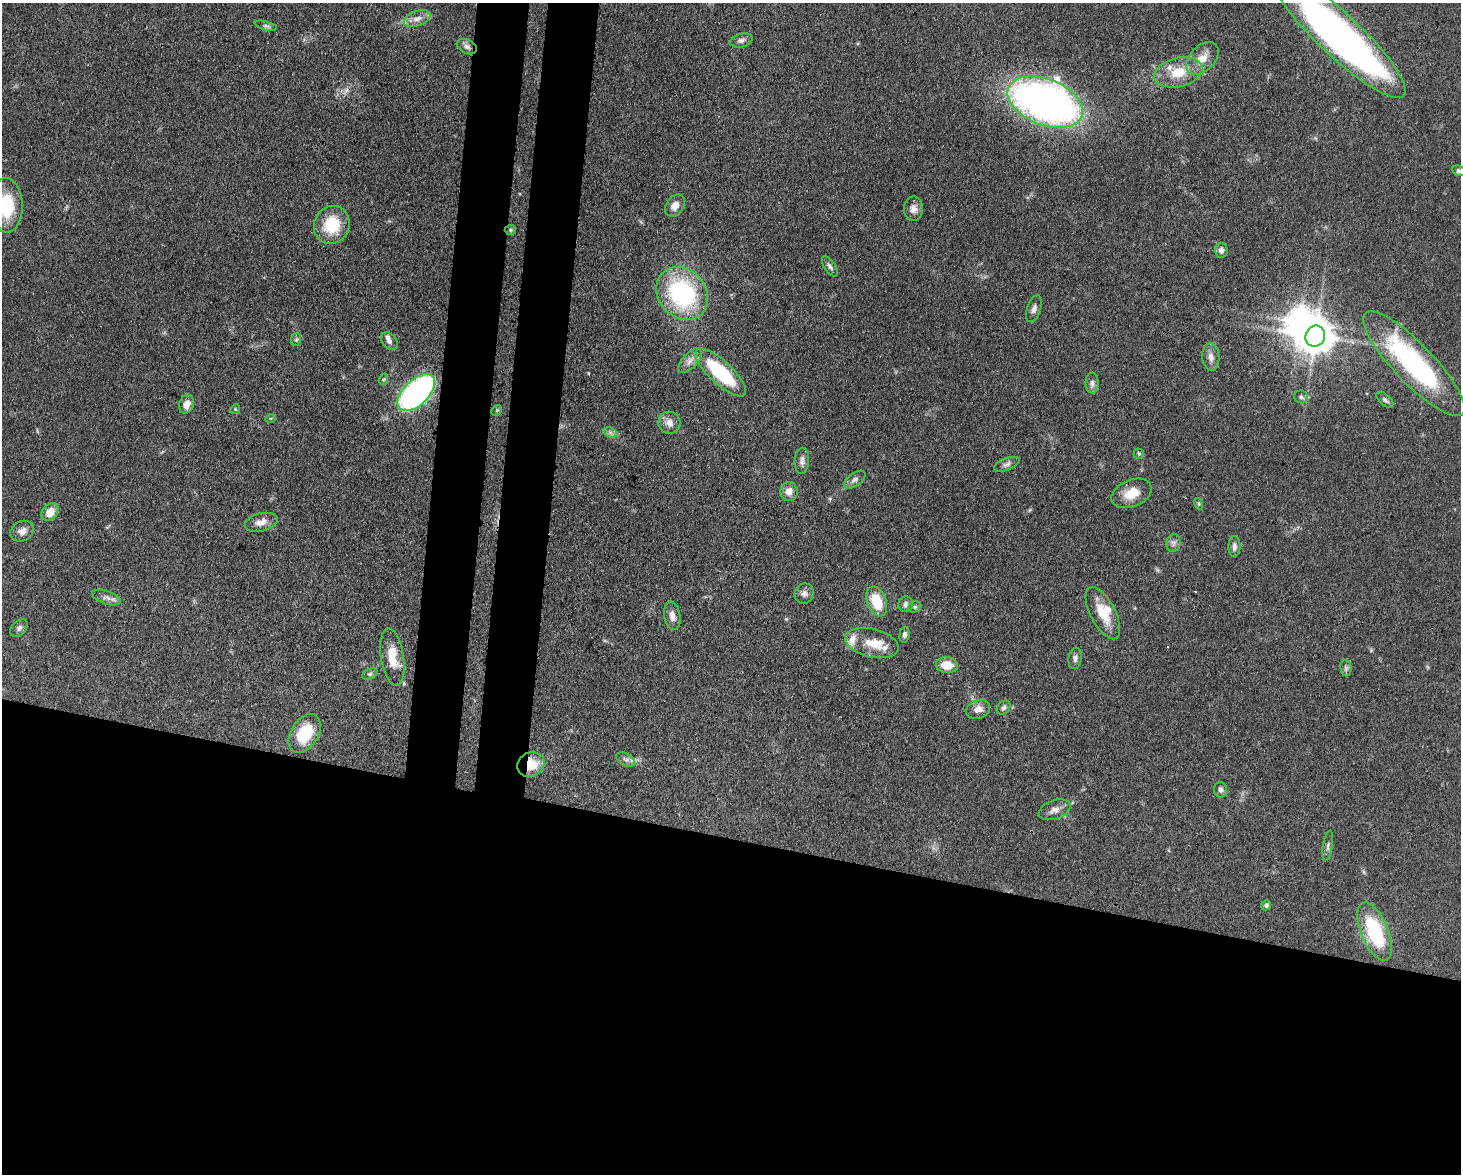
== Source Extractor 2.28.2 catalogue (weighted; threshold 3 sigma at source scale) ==
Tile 11 of 3 x 4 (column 2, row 4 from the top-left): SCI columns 1760-3218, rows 78-1249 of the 4863 x 4839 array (HDU 1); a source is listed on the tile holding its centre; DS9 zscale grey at full resolution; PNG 1463 x 1176 px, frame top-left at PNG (2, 3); each listed source drawn as its Kron ellipse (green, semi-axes under 4 px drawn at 4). Shown black and unused: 33% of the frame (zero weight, under 3 of 4 exposures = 9% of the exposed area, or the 3 px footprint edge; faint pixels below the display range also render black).
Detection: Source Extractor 2.28.2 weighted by HDU 2 'WHT'; one run over the whole footprint, this tile lists its part. Background 0.0929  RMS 0.0046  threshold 0.0207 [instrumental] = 3 sigma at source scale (4.5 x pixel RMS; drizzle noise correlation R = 1.50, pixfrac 1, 0.05/0.05 arcsec/px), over >= 5 px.
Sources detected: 81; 1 too faint to see at this stretch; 1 inside a brighter object's white glare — neither listed nor drawn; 6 inside a brighter listed object's ellipse — not listed separately; the other 73 listed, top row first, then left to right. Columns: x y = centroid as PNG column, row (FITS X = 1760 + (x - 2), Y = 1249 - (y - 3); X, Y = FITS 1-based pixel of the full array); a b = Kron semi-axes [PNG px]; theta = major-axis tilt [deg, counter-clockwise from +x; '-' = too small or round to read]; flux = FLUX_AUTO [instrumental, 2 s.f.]
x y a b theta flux
417 19 14 7 20 3.3
266 26 11 4 -16 1.1
1339 35 88 21 -43 240
741 40 11 7 15 1.8
467 47 10 7 -25 1.9
1202 58 19 12 44 6.3
1178 72 24 14 14 12
1045 102 39 23 -21 250
1459 171 6 5 - 1.1
6 205 27 16 -89 23
675 206 12 8 55 3.3
913 209 12 9 87 2.9
332 225 19 17 63 18
510 230 5 5 - 0.73
1221 250 7 6 - 2.1
830 266 11 5 -57 1.5
682 293 28 23 -48 61
1034 309 14 6 72 2.1
1315 336 11 9 59 1000
296 339 6 5 - 0.83
389 341 10 6 -49 1.7
1211 357 14 8 -84 3.1
690 361 15 7 48 3.1
1414 364 70 20 -46 77
721 373 33 11 -43 34
384 379 6 4 70 0.63
1092 383 10 6 -89 1.8
416 393 23 12 44 110
1301 397 7 6 - 1.2
1385 400 10 5 -43 1.3
186 404 10 7 71 3.3
235 409 5 4 - 0.54
497 410 6 4 45 0.59
271 418 5 3 - 0.39
669 423 11 11 - 3.7
610 432 7 4 -19 1.2
1139 454 5 5 - 0.65
802 461 13 7 85 2.2
1007 464 13 6 22 1.8
855 480 12 6 35 1.7
789 491 9 8 - 3.7
1132 493 21 13 23 8.3
1199 504 6 4 -72 0.68
50 512 10 7 48 6
261 522 17 9 15 3.8
22 531 12 10 28 2.8
1173 543 9 7 77 1.6
1234 546 10 6 88 1.9
804 594 10 9 - 2.2
107 597 15 6 -19 2.4
877 601 15 9 -69 14
906 604 8 7 - 1.8
915 607 7 5 22 0.86
1103 613 28 12 -62 11
672 616 14 8 -81 3.2
19 628 10 7 45 1.6
904 635 8 5 84 1.5
872 643 27 14 -14 10
392 657 29 11 -81 9.7
1075 658 11 6 80 1.6
947 665 11 8 -4 7.5
1346 668 8 5 -83 1.2
370 674 8 5 25 1
1004 708 8 6 45 1.1
978 709 12 9 23 3.2
305 734 21 13 58 18
626 759 10 6 -30 1.7
531 764 14 12 26 11
1221 790 7 6 - 1.5
1055 810 16 9 21 3.1
1328 846 15 5 81 1.6
1266 905 5 5 - 1.1
1375 932 31 13 -67 35
Overlapping masked pixels (flux is a lower limit): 3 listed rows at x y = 1339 35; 510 230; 531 764
Isophote crosses this tile's border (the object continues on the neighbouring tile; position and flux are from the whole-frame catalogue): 3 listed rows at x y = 1339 35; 1459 171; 6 205